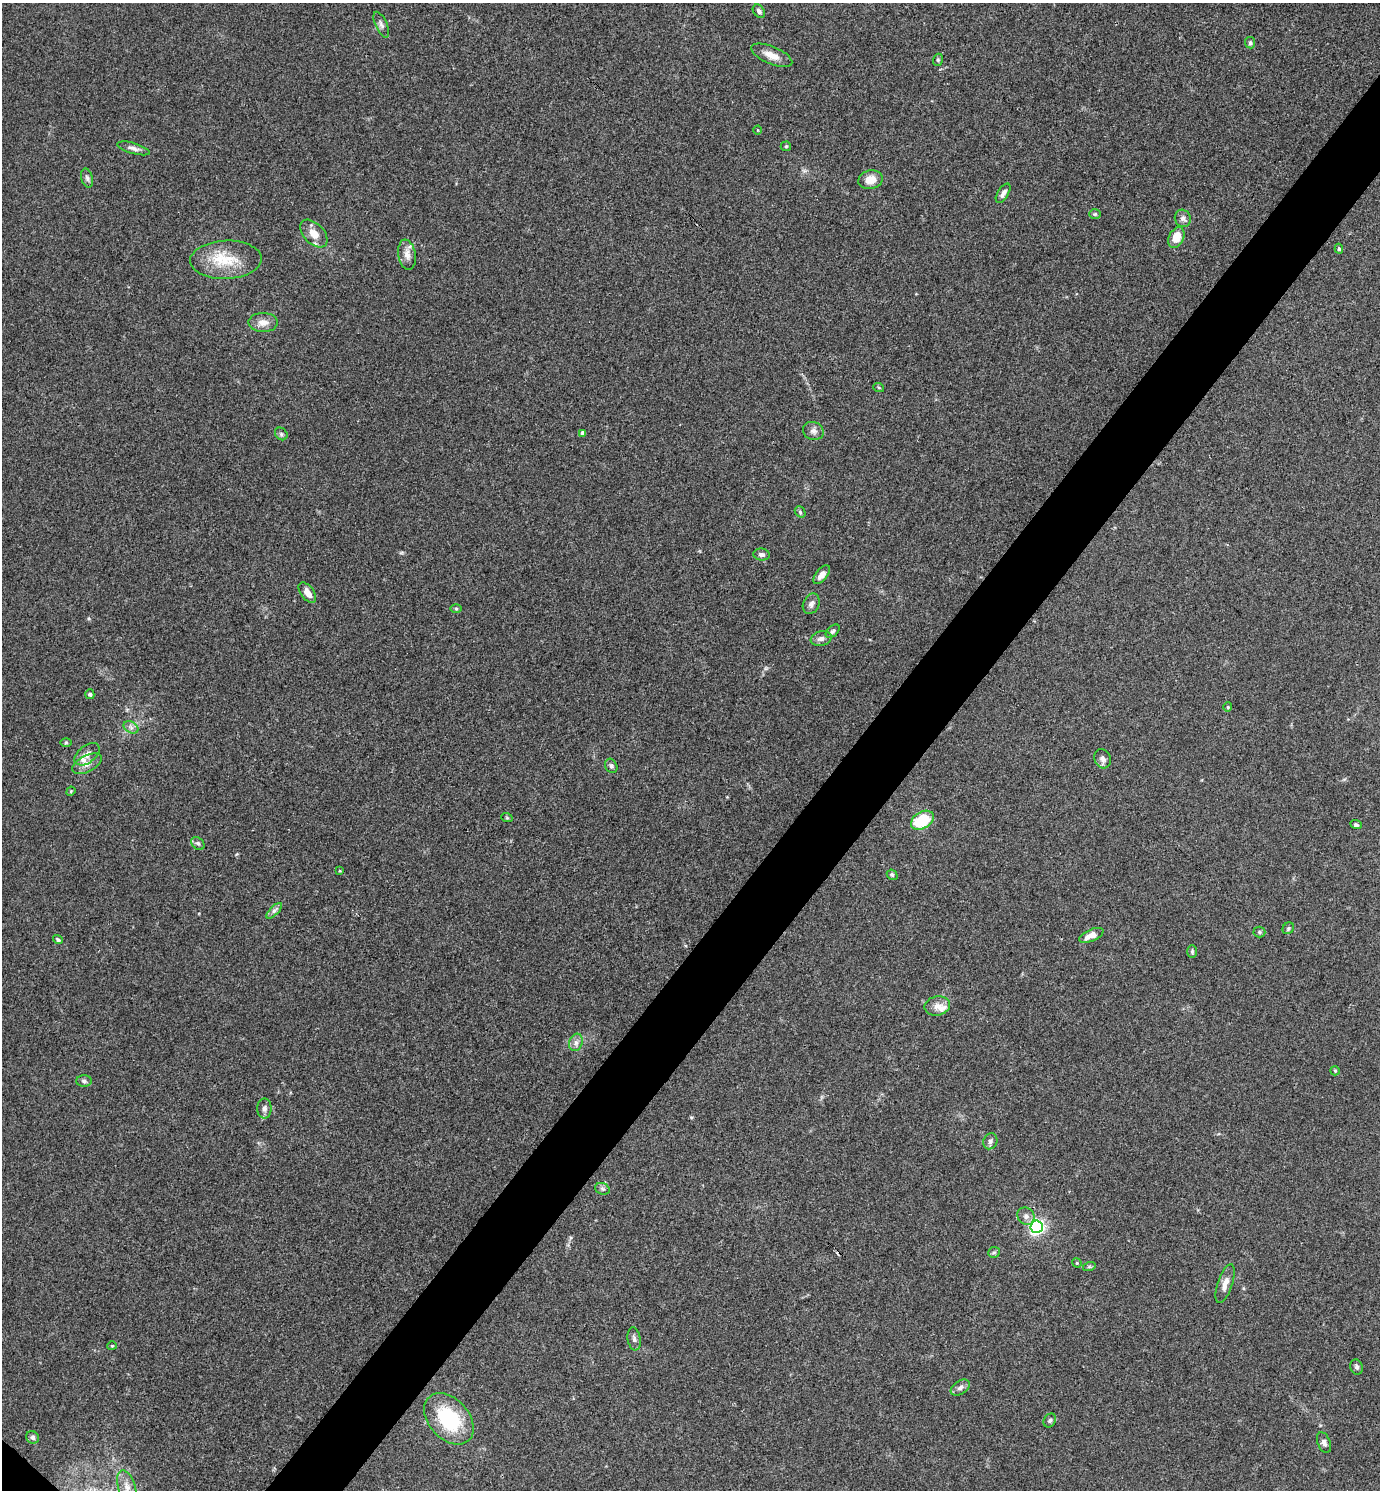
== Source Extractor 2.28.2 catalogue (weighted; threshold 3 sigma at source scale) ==
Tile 10 of 4 x 4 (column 2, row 3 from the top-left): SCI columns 1532-2909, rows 1491-2978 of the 5959 x 5956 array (HDU 1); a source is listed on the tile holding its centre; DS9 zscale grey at full resolution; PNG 1382 x 1492 px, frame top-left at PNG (2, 3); each listed source drawn as its Kron ellipse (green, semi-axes under 4 px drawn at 4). Shown black and unused: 5% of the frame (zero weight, under 3 of 4 exposures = <1% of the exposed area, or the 3 px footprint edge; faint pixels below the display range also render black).
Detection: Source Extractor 2.28.2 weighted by HDU 2 'WHT'; one run over the whole footprint, this tile lists its part. Background 0.0891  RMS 0.0065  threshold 0.0292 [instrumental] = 3 sigma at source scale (4.5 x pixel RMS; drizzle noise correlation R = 1.50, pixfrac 1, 0.05/0.05 arcsec/px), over >= 5 px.
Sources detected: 78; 1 cosmic-ray / hot-pixel residue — neither listed nor drawn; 3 inside a brighter listed object's ellipse — not listed separately; the other 74 listed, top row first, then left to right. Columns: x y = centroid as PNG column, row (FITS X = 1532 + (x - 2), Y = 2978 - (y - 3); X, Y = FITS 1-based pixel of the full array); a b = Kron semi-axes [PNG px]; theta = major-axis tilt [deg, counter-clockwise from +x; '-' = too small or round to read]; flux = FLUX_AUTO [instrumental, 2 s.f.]
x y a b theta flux
759 11 7 5 -51 1.8
381 25 14 5 -66 2.4
1250 43 5 5 - 1.3
772 55 22 8 -22 6.9
938 60 6 5 - 0.99
758 130 4 3 - 0.51
786 146 5 5 - 0.81
133 148 17 5 -16 3
87 178 10 5 -75 1.9
870 180 12 9 11 6.7
1003 193 11 5 58 2.8
1095 214 6 5 - 0.94
1183 218 9 8 - 2.4
314 234 17 10 -46 6.9
1176 237 11 7 63 10
1339 249 5 4 - 1.1
407 255 15 8 -80 4.7
226 260 36 19 2 22
263 322 15 9 0 5.3
879 388 5 3 - 0.6
813 431 10 9 - 2.9
583 433 4 4 - 2.9
281 434 7 5 -47 1.2
800 512 6 5 - 1
761 554 8 6 -6 2.3
822 575 11 5 51 4.2
307 593 11 6 -52 5.1
811 604 10 8 65 3
456 609 6 4 -1 0.86
833 631 8 5 43 1.6
821 639 10 7 12 2.9
90 694 5 4 - 1.4
1228 707 4 4 - 0.72
131 727 8 5 -31 2.2
66 742 6 4 0 0.74
87 754 14 8 37 4.3
1103 759 10 8 -64 2.6
87 764 16 8 27 5
611 766 7 6 - 1.6
71 791 5 4 - 0.63
507 818 6 3 -19 0.66
922 820 12 8 31 25
1356 825 6 4 -21 1.3
198 843 7 5 -47 1.6
340 871 3 3 - 0.55
892 875 6 4 -42 1
274 911 10 4 45 1.9
1288 928 6 5 - 1.1
1259 932 6 5 - 1.1
1091 935 13 5 24 6.9
58 940 5 4 - 1.2
1192 951 6 5 - 1.1
937 1006 13 9 11 4.6
576 1042 9 6 74 2.6
1335 1071 5 4 - 0.82
84 1081 8 5 -1 1.8
264 1109 10 7 90 2.4
990 1141 8 7 - 2
602 1189 7 5 -20 1.5
1026 1216 9 8 - 3.1
1037 1227 6 6 - 200
994 1252 6 5 - 1.1
1077 1263 5 4 - 0.63
1089 1267 6 4 18 0.86
1225 1283 20 7 71 5.4
634 1339 11 6 -81 2.3
112 1346 5 4 - 0.78
1356 1367 7 6 - 1.6
960 1388 10 6 33 2.5
449 1419 29 20 -48 43
1050 1420 7 5 57 1.4
33 1437 6 6 - 1.6
1324 1443 11 6 -67 2.3
127 1487 17 8 -73 6.8
Isophote crosses this tile's border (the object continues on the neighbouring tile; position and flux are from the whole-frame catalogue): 1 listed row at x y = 127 1487